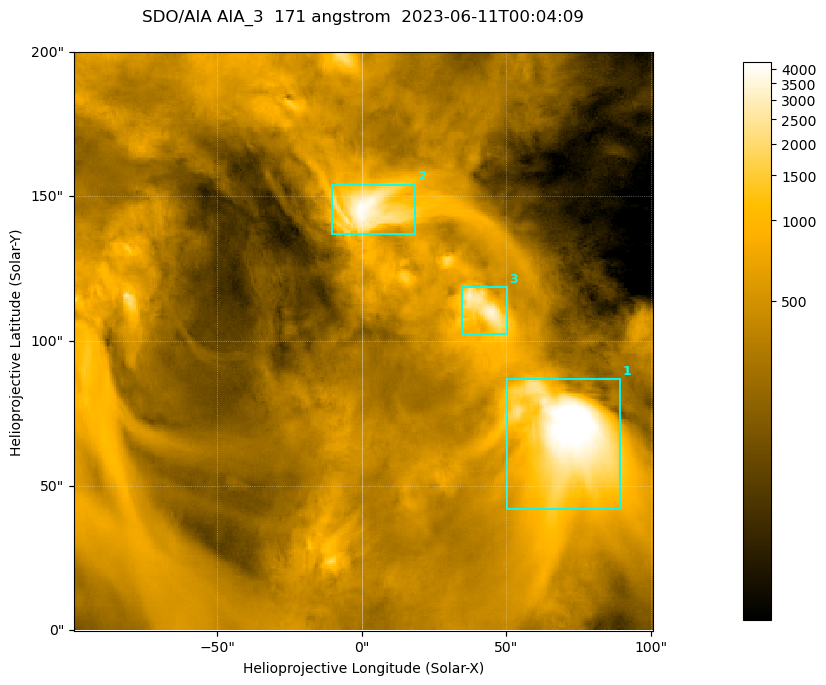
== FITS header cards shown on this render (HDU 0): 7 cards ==
TELESCOP= 'SDO/AIA '
INSTRUME= 'AIA_3   '
WAVELNTH=                  171
WAVEUNIT= 'angstrom'
DATE-OBS= '2023-06-11T00:04:09.350'
CTYPE1  = 'HPLN-TAN'
CTYPE2  = 'HPLT-TAN'

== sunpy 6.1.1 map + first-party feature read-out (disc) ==
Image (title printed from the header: SDO/AIA AIA_3  171 angstrom  2023-06-11T00:04:09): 334 x 334 px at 0.599 arcsec/px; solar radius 945 arcsec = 1577 px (partial field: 1.4% of the solar disc is inside the frame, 100% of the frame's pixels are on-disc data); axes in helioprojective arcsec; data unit not stated in the header (colour bar unlabelled)
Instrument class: DISC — disc imager (sunpy class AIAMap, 171 A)
Bright regions (active regions / flare kernels): reference = the on-disc median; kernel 3 px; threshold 5 sigma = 1120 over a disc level ~357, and >= 1.15x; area >= 111 px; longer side >= 4 px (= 2.4 arcsec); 3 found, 3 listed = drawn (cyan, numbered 1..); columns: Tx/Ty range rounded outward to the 2 arcsec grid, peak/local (2 s.f.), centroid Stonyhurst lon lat
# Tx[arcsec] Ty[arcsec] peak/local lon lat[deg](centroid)
1 50..90 42..88 15 +4 +4
2 -10..20 136..154 11 +0 +9
3 34..52 102..120 9.3 +3 +7